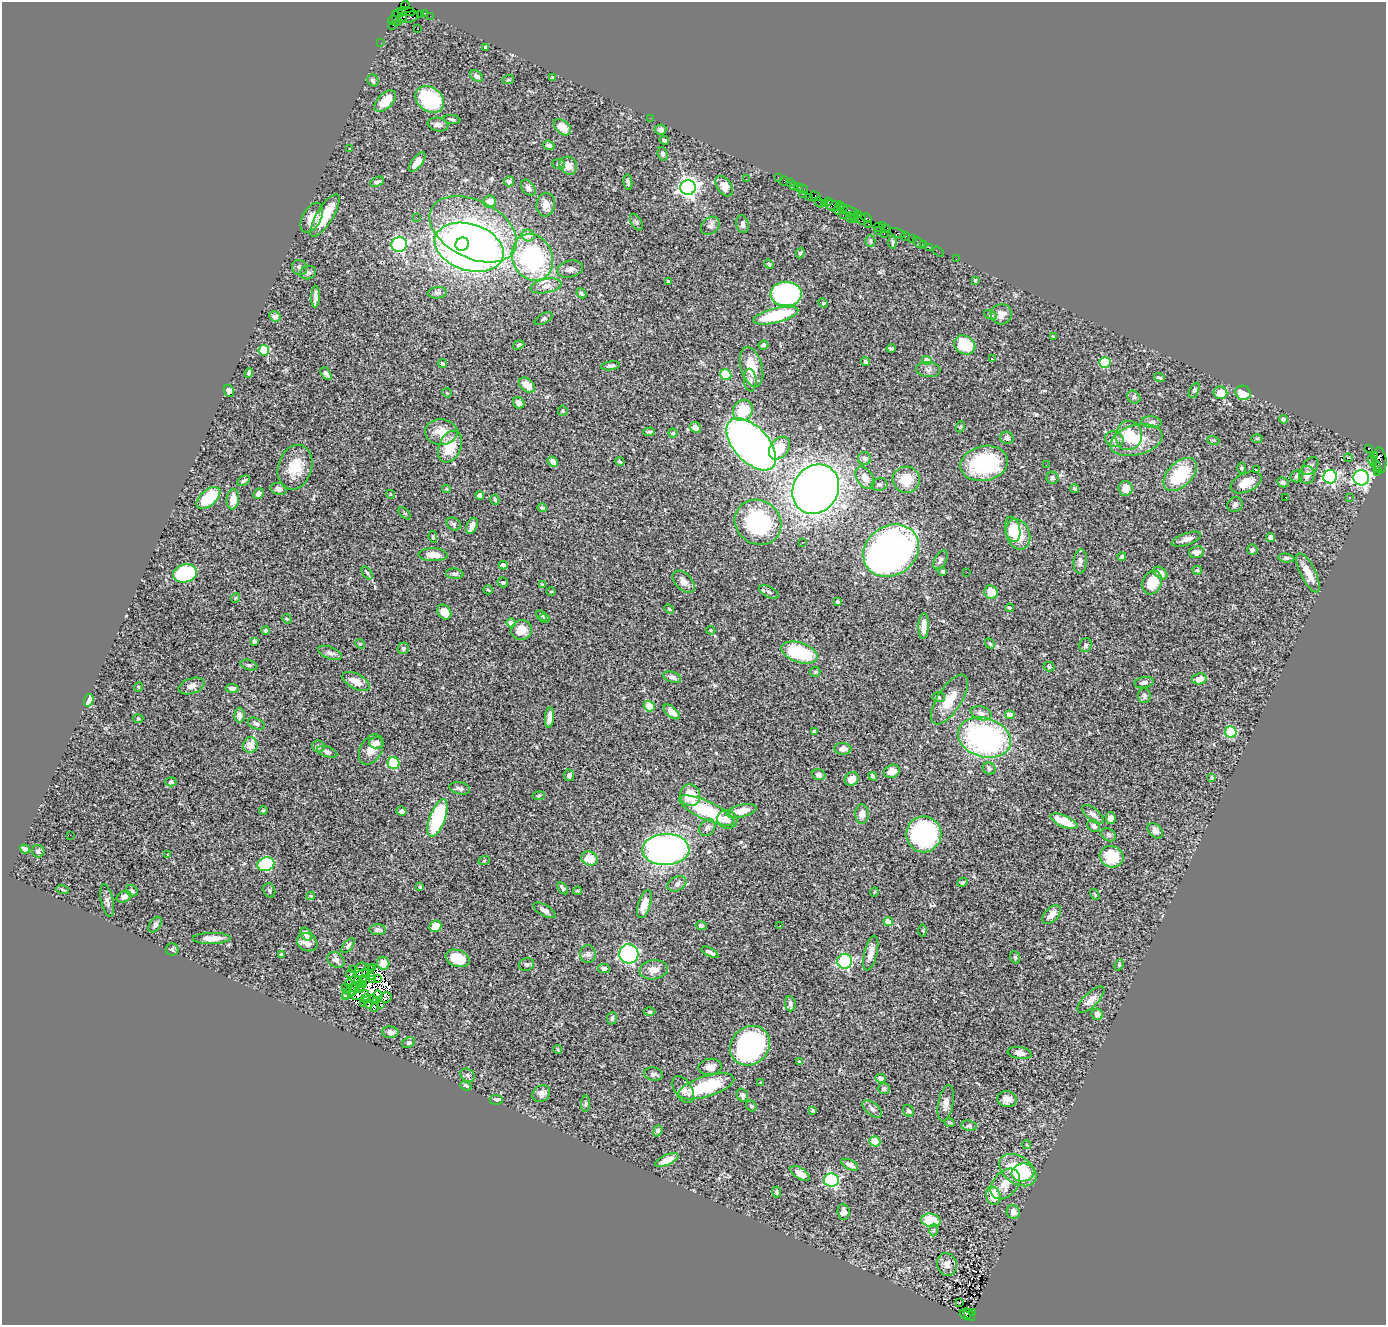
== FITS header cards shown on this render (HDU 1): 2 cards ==
NAXIS1  =                 1384
NAXIS2  =                 1323

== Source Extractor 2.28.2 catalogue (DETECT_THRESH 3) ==
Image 1384 x 1323 px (HDU 1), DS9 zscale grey, 1 PNG px = 1 image px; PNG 1388 x 1327 px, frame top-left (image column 1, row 1323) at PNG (2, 2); each listed source drawn as its Kron ellipse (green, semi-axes under 4 px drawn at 4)
Background 1.37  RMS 0.051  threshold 0.152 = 3 sigma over >= 5 px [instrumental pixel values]
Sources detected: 454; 9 with non-positive FLUX_AUTO (blend fragments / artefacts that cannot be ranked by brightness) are neither listed nor drawn; the other 445 listed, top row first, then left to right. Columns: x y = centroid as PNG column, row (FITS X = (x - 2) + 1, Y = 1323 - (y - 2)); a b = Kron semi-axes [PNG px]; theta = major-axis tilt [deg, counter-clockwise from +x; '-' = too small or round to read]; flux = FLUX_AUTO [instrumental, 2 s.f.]
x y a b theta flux
405 5 4 2 - 30
407 12 9 4 -7 170
425 13 4 3 - 95
398 14 5 3 - 42
420 14 2 2 - 9.3
430 16 2 2 - 11
402 17 5 4 - 300
409 17 10 5 15 450
397 19 8 4 -77 230
393 20 5 3 - 86
392 25 3 2 - 60
418 29 3 2 - 8.5
381 43 2 2 - 19
485 48 3 3 - 4.5
477 76 7 5 -34 11
552 77 3 3 - 4.1
373 80 6 5 - 5.9
508 80 6 4 19 4
430 99 15 12 -38 260
385 101 13 7 45 63
651 118 2 2 - 7.7
452 119 8 2 -7 4.6
438 125 10 6 -11 15
562 127 10 6 -40 34
660 130 6 5 - 12
664 140 5 3 - 6
549 145 6 4 -22 8
349 149 3 2 - 2.6
663 154 7 5 -72 8.3
417 162 12 5 53 27
559 164 6 5 - 6.8
568 166 9 8 - 29
778 177 2 2 - 13
746 179 2 2 - 1.5
509 181 5 5 - 8.1
784 181 4 2 - 62
377 182 7 4 25 7.9
628 182 8 3 -82 6.3
790 183 2 2 - 38
794 185 3 2 - 41
724 186 11 7 -55 41
688 187 8 7 - 1500
528 188 9 6 -51 11
799 188 4 3 - 21
803 189 5 3 - 93
802 194 2 2 - 28
815 196 5 4 - 82
809 197 4 2 - 94
490 202 6 6 - 24
819 202 5 2 - 88
828 202 4 3 - 77
824 203 4 2 - 23
546 205 12 9 82 23
833 205 8 5 -12 320
840 206 5 3 - 160
843 209 5 2 - 110
837 210 4 3 - 180
851 211 9 3 -20 290
325 215 24 8 59 84
843 215 2 2 - 39
852 215 3 3 - 140
859 215 3 2 - 36
416 217 2 2 - 38
312 218 16 9 61 37
851 218 5 3 - 210
855 218 5 3 - 99
866 218 5 3 - 150
861 219 6 3 -73 110
636 222 9 5 -60 7.6
743 224 9 6 -78 10
869 224 2 2 - 27
710 226 10 8 40 14
883 226 3 2 - 45
878 227 4 2 - 30
473 229 47 29 -27 660
887 229 4 2 - 38
878 231 4 2 - 120
897 233 8 4 -22 190
884 234 3 2 - 160
528 235 6 6 - 32
906 236 4 3 - 150
912 239 4 2 - 7
870 241 5 5 - 5.5
893 242 7 4 -87 5.7
919 243 7 3 -45 82
399 244 8 7 - 440
462 244 7 6 - 310
924 245 2 2 - 12
469 247 35 23 -18 2400
929 247 2 2 - 37
938 252 6 2 -34 20
800 253 5 4 - 4.5
532 257 24 20 -67 480
956 259 2 2 - 17
769 264 5 4 - 4.1
300 267 8 7 - 9.9
570 269 13 8 13 16
308 273 8 6 14 9.3
975 280 3 3 - 3.5
668 281 3 3 - 4.5
546 286 16 7 10 27
437 293 9 6 5 9.5
581 293 5 4 - 6.3
786 294 16 12 1 700
315 297 11 4 88 15
823 303 5 4 - 3.9
1001 314 10 10 - 26
990 315 7 4 -27 6.2
776 316 23 7 14 230
275 317 6 5 - 17
544 319 10 5 30 6.5
1053 336 4 2 - 2.3
519 345 6 3 19 6
763 345 5 4 - 9.4
965 345 11 9 -31 120
891 348 4 3 - 6.6
264 350 5 5 - 110
992 359 3 2 - 2.6
927 360 5 4 - 48
865 361 5 4 - 9.7
1105 363 6 5 - 110
443 364 4 3 - 6.4
610 366 9 4 9 9.7
752 367 20 10 -74 83
928 370 12 7 -5 14
249 373 5 4 - 7.3
326 374 7 4 -57 9.3
726 375 6 5 - 79
1159 378 6 3 -17 6.4
750 380 11 6 -85 13
527 385 9 6 -42 45
1194 390 8 4 65 6.4
229 391 6 5 - 11
447 393 5 4 - 2.9
1221 393 7 6 - 46
1243 393 8 7 - 73
1134 397 7 6 - 6.7
519 403 6 5 - 17
743 410 11 9 64 120
563 411 5 5 - 4.1
1283 419 4 4 - 16
1152 422 10 6 -4 13
960 427 5 3 - 3
695 428 6 5 - 19
441 432 16 13 -4 56
649 432 6 3 3 5
673 433 4 4 - 4.3
1129 435 14 13 - 90
1007 438 7 6 - 11
1257 438 5 3 - 3.4
1114 439 9 8 - 19
1136 440 27 15 15 87
1213 440 6 3 -17 4.2
751 444 31 17 -48 2600
450 447 16 11 66 93
779 448 13 9 51 70
1368 448 4 3 - 560
1375 455 3 3 - 310
865 458 6 6 - 10
1348 458 4 2 - 4
1380 460 13 6 -86 560
620 461 4 3 - 4.4
1372 461 7 2 -77 80
553 462 5 4 - 19
984 463 24 17 12 300
1046 465 2 2 - 3.9
1310 466 10 7 51 9.7
1376 466 7 3 -76 130
295 467 23 17 72 83
1241 468 6 3 89 3.4
1257 470 4 2 - 4.7
1377 472 3 3 - 45
1180 474 20 12 44 170
1307 475 9 8 - 24
1297 476 6 5 - 7.2
1330 477 7 7 - 500
865 478 12 8 -57 31
1052 478 6 6 - 6.5
1361 478 8 7 - 980
906 480 13 13 - 82
243 481 7 4 30 5.6
1246 482 16 9 25 43
1283 482 6 4 -29 7.1
879 484 8 6 10 9.3
1125 488 7 7 - 28
279 489 8 6 -15 14
446 489 4 4 - 3.4
816 489 26 22 56 2700
1075 489 4 3 - 6.6
258 494 6 4 47 10
390 494 4 2 - 2.5
480 495 4 4 - 24
1286 497 3 2 - 2.9
208 498 14 8 40 130
1349 498 3 2 - 3.8
233 499 10 6 84 31
495 500 5 4 - 4.7
1235 504 8 7 - 8.9
542 508 5 4 - 9.5
405 513 8 3 -45 3.6
758 522 24 21 -36 380
454 524 7 6 - 7.1
472 526 8 5 67 19
1013 529 13 7 -79 33
1018 534 16 12 -70 110
433 537 6 4 -80 4.9
1271 537 4 4 - 12
1186 539 15 6 19 19
802 542 2 2 - 2.5
1252 549 5 5 - 6.7
891 551 29 24 35 1600
1197 552 7 6 - 17
433 555 14 6 -2 36
1122 557 4 4 - 4.7
1286 558 8 4 -6 7.4
940 560 10 5 59 11
1080 561 12 6 84 13
503 565 4 4 - 13
1197 570 5 4 - 3.8
943 571 3 3 - 7.5
967 572 3 2 - 2.4
185 573 12 9 12 250
367 573 7 4 -54 5.5
1160 573 8 5 -37 20
1308 573 21 7 -63 52
455 574 9 5 -5 9.1
503 582 6 4 -36 5.3
684 582 13 8 -45 24
1152 582 12 9 69 88
542 584 4 3 - 2.6
488 590 4 2 - 2.8
551 591 5 3 - 3.1
769 592 10 5 -26 9.3
991 592 7 6 - 57
235 598 5 3 - 2.6
837 602 3 3 - 6.4
1009 608 4 3 - 4.6
669 609 5 3 - 3.9
444 612 8 6 -55 38
542 615 6 3 -39 4.1
544 618 5 3 - 4.2
287 619 5 4 - 3.7
511 623 5 4 - 29
924 626 13 5 88 34
522 630 10 10 - 43
711 630 5 4 - 3.6
266 631 4 3 - 8.5
254 641 4 4 - 7.1
990 643 6 4 -48 4.6
360 644 5 4 - 3.2
1085 645 7 6 - 8.5
403 648 6 5 - 8.4
330 653 12 6 -21 12
799 653 18 10 -19 210
249 665 9 5 -15 7.6
1049 667 5 4 - 7.7
815 672 5 5 - 4.5
672 677 9 5 -18 11
1199 679 7 5 10 25
356 681 15 7 -28 39
1144 682 10 5 11 12
191 686 13 7 18 19
138 687 5 3 - 2.8
232 688 6 4 -6 9.8
1144 696 7 6 - 11
938 697 6 5 - 5
89 700 6 4 72 38
949 700 28 12 57 72
649 706 6 5 - 60
672 712 10 5 -41 29
981 713 10 7 -14 19
239 715 7 5 -89 14
1010 715 4 4 - 38
549 717 10 4 85 23
138 718 5 3 - 3.5
256 724 9 5 -23 8.4
814 731 4 3 - 3.6
1231 732 6 5 - 140
984 738 27 19 -17 760
376 743 7 5 -2 18
250 745 8 7 - 39
318 746 6 6 - 9.7
371 749 16 10 62 42
843 749 8 6 -5 21
327 752 10 5 -20 16
394 763 6 6 - 140
989 768 6 6 - 8.8
892 771 8 6 24 31
569 775 6 5 - 9.8
819 775 7 5 -18 11
873 776 4 4 - 11
1212 777 4 3 - 3.5
852 779 7 6 - 30
171 782 5 4 - 7
460 788 10 6 -13 11
690 795 11 10 - 97
539 796 6 3 9 3.8
263 810 4 4 - 4.3
706 810 30 9 -25 200
401 811 5 4 - 12
741 811 15 6 13 43
862 814 10 6 -90 23
1093 814 13 6 -39 15
438 818 20 7 70 330
1111 818 6 4 -78 22
727 819 10 9 - 27
1064 821 14 5 -23 73
1094 826 7 5 -41 9.8
707 828 9 7 50 12
1155 831 9 6 -45 14
924 834 18 17 - 560
70 835 2 2 - 25
1109 835 8 6 -35 7.5
25 849 5 4 - 23
666 849 23 15 2 1300
38 851 6 6 - 8.6
168 855 3 2 - 4.2
1112 857 12 10 -22 100
590 859 8 7 - 62
484 861 6 3 19 3.3
266 864 8 6 21 270
963 882 5 4 - 5.3
677 884 10 7 26 11
420 887 3 3 - 4.2
563 888 7 4 -54 7.9
63 890 6 3 -19 3.8
269 890 7 5 -68 6.3
132 891 6 5 - 6.7
577 891 4 3 - 4.6
874 892 5 3 - 2.6
1095 894 6 2 -59 3.1
311 896 4 3 - 3.3
124 897 8 5 26 14
107 900 16 6 -78 12
644 904 14 6 72 42
544 910 12 5 -30 17
1052 915 11 6 45 23
888 921 5 4 - 48
155 925 9 5 58 11
436 926 6 5 - 50
701 926 5 4 - 7.5
780 926 3 2 - 3.7
378 930 8 5 -2 10
923 931 6 3 -90 3.4
306 934 7 5 -56 18
212 938 19 5 1 31
307 942 10 8 -30 26
348 946 9 4 52 7.8
172 949 6 6 - 7.4
710 952 9 3 -27 14
871 953 18 6 76 30
588 954 9 8 - 12
629 954 10 9 - 620
282 955 4 3 - 7.2
1015 957 6 4 -67 5.2
458 958 12 8 -20 85
336 960 9 7 -37 14
845 961 7 7 - 330
383 963 6 6 - 20
526 964 8 6 21 8.6
1119 965 6 3 69 3.7
362 967 6 3 -3 3.6
372 968 3 2 - 1.1
604 969 6 4 -8 12
353 970 2 2 - 2.1
368 970 7 2 44 6.5
654 970 14 9 8 34
350 974 4 2 - 6.6
363 974 7 3 10 0.95
370 975 2 2 - 1.2
378 978 4 2 - 2.6
372 980 3 2 - 4.8
362 981 6 2 64 2.1
358 982 5 4 - 5.1
349 983 4 2 - 3.5
364 985 3 2 - 2.1
354 987 5 2 - 1.2
360 987 5 2 - 0.75
345 988 2 2 - 1.2
352 992 3 2 - 3.5
347 993 6 3 69 6.4
360 995 9 3 18 2.3
378 995 5 2 - 4.6
345 997 4 3 - 8.7
385 997 6 5 - 4.6
366 998 5 2 - 4.3
372 999 3 2 - 4.7
1091 1000 17 7 44 28
377 1001 4 2 - 4.7
363 1004 4 2 - 2.4
368 1004 4 2 - 1.3
790 1004 8 5 -85 9.8
381 1005 3 2 - 1.3
375 1007 3 2 - 3.5
649 1012 6 3 0 3.2
1097 1014 6 5 - 22
612 1018 6 5 - 5.9
390 1032 8 6 -3 18
409 1043 7 5 30 7.4
750 1046 21 18 43 680
558 1050 4 2 - 3.6
1020 1053 12 6 -8 22
799 1062 4 3 - 5.8
710 1067 12 8 5 22
653 1074 9 6 -8 10
467 1075 8 6 -34 7.4
881 1078 5 4 - 24
761 1083 3 3 - 3
466 1086 6 4 -24 11
706 1086 29 10 17 200
884 1089 6 5 - 9.3
683 1090 15 8 -59 21
541 1094 9 8 - 15
742 1095 7 5 -63 13
1007 1099 9 8 - 27
496 1100 6 5 - 11
946 1103 18 7 79 23
586 1104 8 4 87 6.1
751 1106 6 4 -50 4.6
872 1109 11 6 -39 13
813 1110 4 3 - 8.5
908 1111 6 5 - 7.5
950 1123 5 3 - 4.9
969 1126 8 5 -7 6.4
658 1131 6 4 70 4.7
875 1141 5 5 - 57
1027 1145 4 3 - 2.8
667 1160 13 5 24 37
850 1165 9 5 -27 16
1018 1170 20 13 -34 190
800 1173 11 5 -32 32
1023 1173 11 9 8 90
831 1180 7 6 - 370
1005 1184 17 12 48 45
776 1192 5 4 - 5.9
993 1196 9 7 -74 71
844 1212 8 6 -85 17
1013 1212 7 6 - 22
931 1220 10 6 -13 110
934 1230 6 4 -88 5.3
947 1264 11 10 - 20
959 1303 3 2 - 3.4
972 1312 3 2 - 53
965 1315 6 3 -29 130
969 1315 7 3 -48 41
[9 non-positive-flux detections neither listed nor drawn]